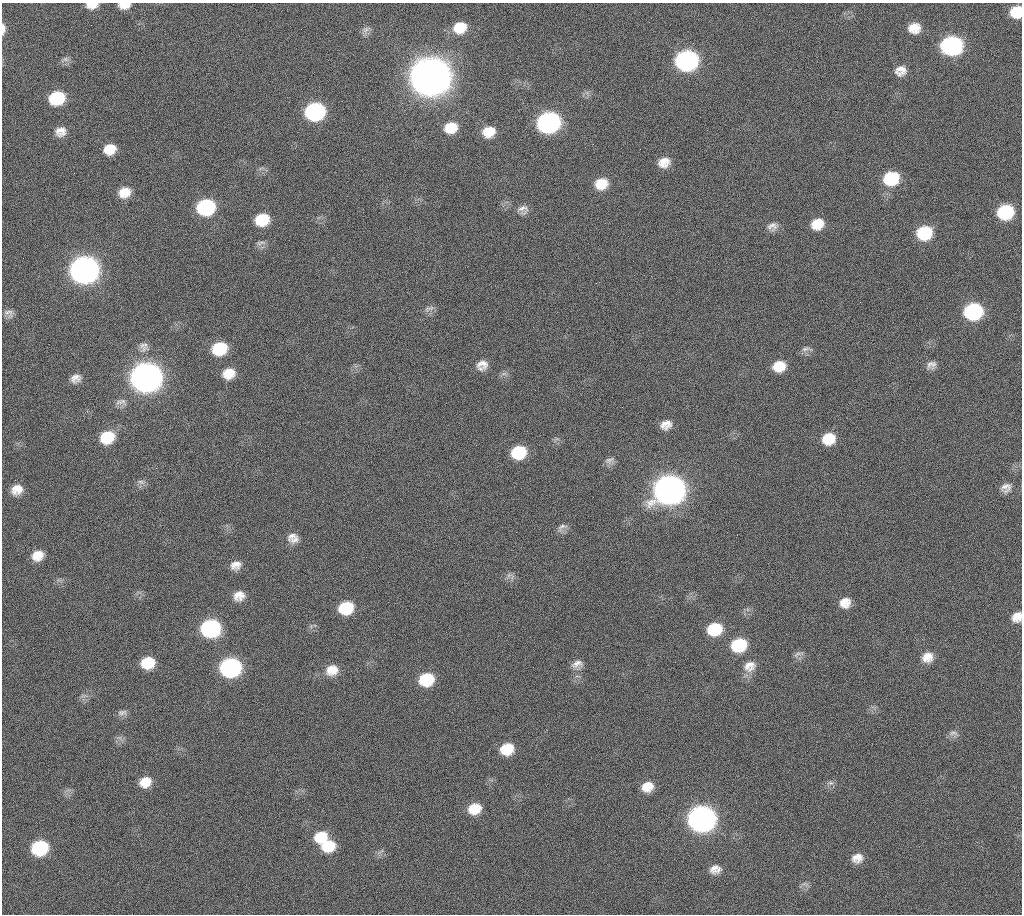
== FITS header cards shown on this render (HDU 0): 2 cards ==
NAXIS1  =                 1020 / length of data axis 1
NAXIS2  =                 912  / length of data axis 2

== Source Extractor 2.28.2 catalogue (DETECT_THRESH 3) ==
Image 1020 x 912 px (HDU 0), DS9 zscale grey, 1 PNG px = 1 image px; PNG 1024 x 916 px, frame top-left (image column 1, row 912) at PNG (2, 3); no overlay
Background 284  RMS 17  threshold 52.1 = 3 sigma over >= 5 px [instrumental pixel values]
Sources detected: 90; all 90 listed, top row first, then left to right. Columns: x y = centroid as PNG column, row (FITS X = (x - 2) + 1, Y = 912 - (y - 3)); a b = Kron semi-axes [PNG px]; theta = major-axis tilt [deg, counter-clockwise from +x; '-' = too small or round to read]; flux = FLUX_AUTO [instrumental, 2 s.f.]
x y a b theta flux
92 5 13 7 3 9.9e+03
124 5 12 7 3 1.0e+04
1016 12 11 10 - 3.0e+04
91 25 2 2 - 5.6e+03
460 27 14 12 20 2.5e+04
914 28 14 12 6 1.7e+04
3 29 13 5 90 6.3e+03
366 29 12 7 33 5.5e+03
952 46 14 12 9 2.5e+05
65 59 9 6 -1 4.2e+03
687 60 14 12 10 3.6e+05
900 71 12 11 - 1.1e+04
431 77 16 14 10 4.7e+06
57 98 14 12 18 6.0e+04
315 112 14 12 15 2.0e+05
548 122 14 12 17 3.6e+05
451 128 14 12 19 2.3e+04
60 132 13 12 - 1.2e+04
489 132 12 10 16 1.8e+04
110 149 12 11 - 1.9e+04
664 162 13 10 19 1.4e+04
891 178 14 12 16 5.8e+04
601 184 14 12 22 2.2e+04
124 192 14 12 23 1.7e+04
206 207 14 12 15 1.3e+05
523 209 13 11 1 7.7e+03
1005 212 13 11 14 7.7e+04
262 220 14 11 20 3.8e+04
817 224 13 11 26 2.0e+04
772 226 14 10 10 7.8e+03
924 233 13 12 - 5.5e+04
261 243 14 5 12 4.1e+03
85 270 15 13 14 1.1e+06
860 302 2 2 - 4.7e+03
429 308 16 5 18 4.3e+03
973 311 13 12 - 1.4e+05
9 313 13 9 -30 6.3e+03
144 347 14 12 -56 8.5e+03
220 348 13 11 17 5.1e+04
805 349 13 6 12 4.3e+03
482 364 14 12 1 1.1e+04
931 365 12 9 25 6.7e+03
779 366 13 11 13 2.2e+04
229 373 13 11 23 1.9e+04
146 377 15 13 12 1.6e+06
75 378 12 10 23 8.8e+03
121 402 17 8 0 6.7e+03
666 425 13 10 25 1.1e+04
107 437 14 12 27 4.0e+04
829 439 13 11 18 2.6e+04
519 452 14 12 18 5.0e+04
609 460 14 8 24 5.9e+03
141 482 10 6 -10 4.4e+03
1006 488 13 11 31 9.0e+03
17 490 13 11 31 1.4e+04
669 490 16 14 17 1.5e+06
562 527 15 8 32 6.0e+03
292 536 16 9 25 7.8e+03
294 540 18 8 22 8.3e+03
38 555 12 11 - 1.6e+04
235 565 13 10 18 1.0e+04
509 575 9 5 59 3.7e+03
239 596 13 11 19 1.3e+04
845 603 12 11 - 1.4e+04
346 608 14 12 18 4.4e+04
1017 617 12 10 51 1.2e+04
210 628 14 12 11 1.8e+05
714 629 14 12 16 4.4e+04
739 645 14 12 16 5.4e+04
798 654 15 5 21 3.7e+03
927 657 14 12 32 1.4e+04
148 663 12 10 11 3.1e+04
577 664 14 10 21 8.6e+03
750 666 16 14 28 1.4e+04
231 667 14 12 12 2.6e+05
332 670 16 13 18 1.7e+04
426 679 14 12 15 4.5e+04
122 712 13 7 8 4.8e+03
953 733 13 6 -4 4.6e+03
507 749 14 12 19 2.8e+04
145 782 13 11 28 1.8e+04
830 783 8 6 -18 3.5e+03
647 787 13 11 26 1.7e+04
474 809 14 11 18 2.2e+04
702 819 15 13 11 9.0e+05
321 837 15 13 19 2.9e+04
328 846 15 13 8 3.0e+04
40 848 13 11 16 8.7e+04
857 858 12 10 20 1.1e+04
715 869 13 10 10 1.0e+04
At the frame edge (FLAGS 8, measured only in part): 5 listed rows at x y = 92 5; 124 5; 1016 12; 3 29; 1017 617